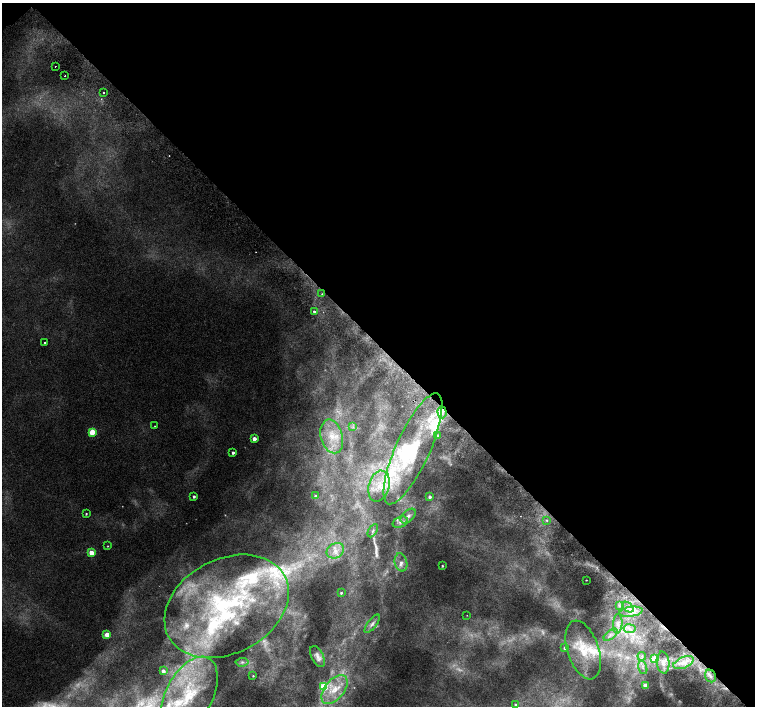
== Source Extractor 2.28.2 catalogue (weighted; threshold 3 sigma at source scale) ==
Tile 3 of 4 x 4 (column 3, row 1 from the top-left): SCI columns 3063-4567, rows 4486-5892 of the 6118 x 6093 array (HDU 1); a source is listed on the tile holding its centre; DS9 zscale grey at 2 x 2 block average (1 PNG px = mean of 2 x 2 image px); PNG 757 x 708 px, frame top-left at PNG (2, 3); each listed source drawn as its Kron ellipse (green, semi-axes under 4 px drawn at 4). Shown black and unused: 49% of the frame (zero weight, under 2 of 3 exposures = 3% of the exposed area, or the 3 px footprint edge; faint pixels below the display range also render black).
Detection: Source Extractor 2.28.2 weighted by HDU 2 'WHT'; one run over the whole footprint, this tile lists its part. Background 0.00744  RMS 0.0038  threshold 0.0172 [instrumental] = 3 sigma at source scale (4.5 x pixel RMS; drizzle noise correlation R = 1.50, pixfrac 1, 0.0396/0.0396 arcsec/px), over >= 5 px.
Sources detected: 88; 14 too faint to see at this stretch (2 x 2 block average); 1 inside a brighter object's white glare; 2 cosmic-ray / hot-pixel residue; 1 long thin detection or spike segment (spike, bleed or trail) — neither listed nor drawn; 12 inside a brighter listed object's ellipse — not listed separately; the other 58 listed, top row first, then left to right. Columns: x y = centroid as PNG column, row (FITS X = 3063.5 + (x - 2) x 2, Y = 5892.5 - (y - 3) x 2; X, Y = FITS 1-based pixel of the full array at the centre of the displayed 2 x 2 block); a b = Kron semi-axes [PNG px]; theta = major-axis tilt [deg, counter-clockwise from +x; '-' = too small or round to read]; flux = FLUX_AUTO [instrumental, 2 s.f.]
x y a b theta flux
55 66 2 2 - 0.47
65 76 2 2 - 0.9
103 93 2 2 - 1.4
322 294 3 2 - 0.68
314 312 2 2 - 2.1
44 342 2 2 - 1.8
442 412 6 4 -87 4.2
155 426 2 2 - 0.62
353 427 3 2 - 0.94
92 432 3 3 - 34
437 435 3 2 - 1.4
332 436 17 11 -75 19
254 439 3 3 - 10
413 449 60 17 66 81
233 453 2 2 - 3
379 486 16 10 74 16
194 496 2 2 - 2.7
315 496 3 3 - 2
430 497 3 2 - 3
86 514 2 2 - 1
408 516 9 5 42 4.1
547 520 3 3 - 1.2
400 522 8 5 19 3.5
373 531 7 3 61 1.9
108 546 3 2 - 0.64
335 551 9 7 33 8.1
91 553 3 3 - 24
401 562 9 6 -76 5.2
442 566 2 2 - 1.1
586 580 2 2 - 0.63
341 593 2 2 - 1.6
227 606 65 47 28 200
619 606 3 2 - 1
628 607 6 2 -39 4.6
631 612 12 5 8 7.1
467 615 2 2 - 0.27
372 624 11 4 53 3.6
618 624 10 4 85 4.5
630 629 6 2 -9 2
107 635 3 3 - 26
611 635 8 4 39 3
565 648 3 3 - 4.3
583 650 30 15 -71 33
642 656 4 2 - 1.2
318 657 11 6 -62 4.8
654 659 3 3 - 33
242 662 6 4 6 2.4
663 662 11 6 -84 6.1
683 663 10 5 22 7.9
643 667 7 3 -72 2
163 671 3 2 - 5.5
253 676 2 2 - 0.94
710 676 6 5 - 4.4
645 685 3 3 - 8.2
324 687 3 3 - 50
334 689 17 9 50 21
189 696 43 23 62 87
515 704 2 2 - 0.8
Overlapping masked pixels (flux is a lower limit): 1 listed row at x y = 710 676
Diffuse or blended objects may show on this block-average render without a row.